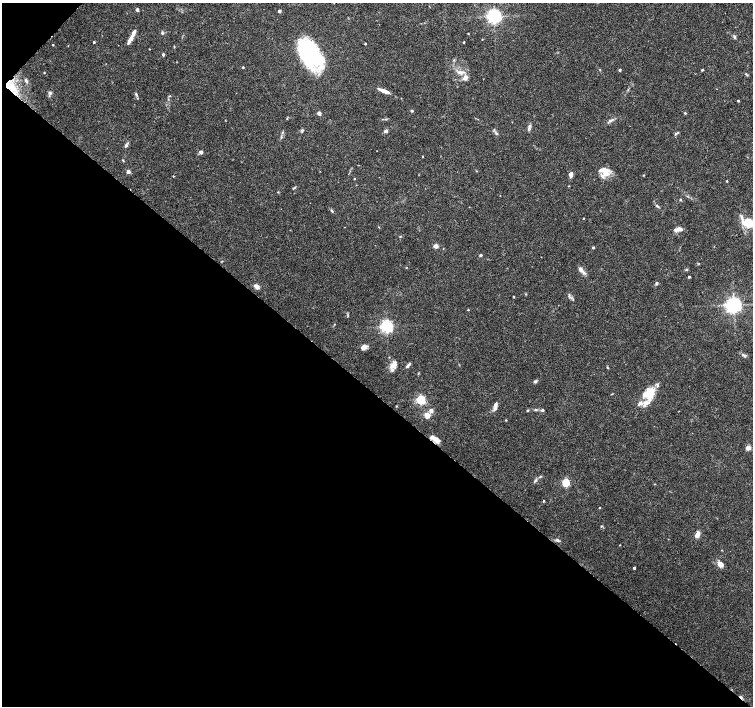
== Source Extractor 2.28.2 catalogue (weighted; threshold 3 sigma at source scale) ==
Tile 9 of 4 x 4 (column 1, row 3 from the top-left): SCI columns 1-1502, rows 1577-2983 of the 6018 x 6031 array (HDU 1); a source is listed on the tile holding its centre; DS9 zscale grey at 2 x 2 block average (1 PNG px = mean of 2 x 2 image px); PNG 755 x 708 px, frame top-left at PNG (2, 3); no overlay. Shown black and unused: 45% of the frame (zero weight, under 3 of 6 exposures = <1% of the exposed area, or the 3 px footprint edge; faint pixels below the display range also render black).
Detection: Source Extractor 2.28.2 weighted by HDU 2 'WHT'; one run over the whole footprint, this tile lists its part. Background 0.0352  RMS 0.0021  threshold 0.00877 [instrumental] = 3 sigma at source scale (4.09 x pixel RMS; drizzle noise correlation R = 1.36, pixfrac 0.8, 0.0396/0.0396 arcsec/px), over >= 5 px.
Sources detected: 115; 1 inside a brighter object's white glare — not listed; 11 inside a brighter listed object's ellipse — not listed separately; the other 103 listed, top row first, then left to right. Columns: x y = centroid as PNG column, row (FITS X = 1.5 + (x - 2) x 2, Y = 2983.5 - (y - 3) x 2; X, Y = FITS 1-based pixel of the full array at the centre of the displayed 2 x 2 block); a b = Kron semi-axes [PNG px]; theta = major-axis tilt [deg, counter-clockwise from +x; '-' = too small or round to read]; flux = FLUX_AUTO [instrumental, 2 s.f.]
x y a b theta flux
137 9 2 2 - 1.7
279 11 2 2 - 1.9
494 16 4 4 - 170
162 33 4 3 - 0.65
468 33 2 2 - 0.32
734 37 5 4 - 0.78
130 39 11 5 55 2.7
482 39 2 2 - 0.22
94 42 2 2 - 0.69
464 42 3 2 - 0.31
365 44 2 2 - 0.52
53 45 2 2 - 0.46
174 46 4 2 - 0.25
149 49 2 2 - 0.2
163 54 4 3 - 0.6
309 54 28 17 -49 56
243 67 2 2 - 0.45
620 70 2 2 - 0.87
702 70 2 2 - 0.54
460 72 10 4 -5 2.1
44 73 2 2 - 0.36
746 74 3 2 - 0.37
465 78 9 6 47 2.1
26 81 7 3 -54 0.86
12 87 17 7 -35 7.2
384 91 14 4 -21 3.2
50 93 5 4 - 0.95
136 95 5 3 - 0.63
738 101 2 2 - 0.53
412 111 3 2 - 0.9
319 113 3 2 - 3.5
685 113 3 3 - 0.42
287 118 3 2 - 0.39
611 120 9 3 26 1.1
529 129 7 4 77 1.1
302 131 5 3 - 0.63
386 131 4 3 - 1.3
496 133 4 3 - 0.67
676 133 7 2 38 0.59
126 145 5 4 - 0.8
201 152 2 2 - 3.4
422 156 3 2 - 0.25
123 160 3 3 - 0.32
128 172 2 2 - 3.1
606 173 11 9 47 4.8
571 175 6 4 85 1.9
643 175 3 2 - 0.24
173 176 2 2 - 0.41
354 179 2 2 - 0.25
727 181 2 2 - 0.39
294 188 6 2 32 0.49
278 192 3 2 - 0.28
680 200 3 3 - 0.38
657 206 6 3 -41 0.82
332 211 4 3 - 0.52
583 218 2 2 - 0.28
748 223 12 10 -12 11
679 229 6 4 3 2.8
400 236 3 2 - 0.33
436 246 3 3 - 2.9
593 247 3 2 - 0.76
480 255 3 3 - 0.64
687 269 4 2 - 0.39
582 270 13 4 -48 2.1
689 277 2 2 - 0.82
656 283 5 3 - 0.72
257 286 6 4 -41 2.2
569 295 6 2 82 0.56
513 297 2 2 - 0.4
733 305 4 4 - 220
468 310 3 2 - 0.32
334 324 3 2 - 0.22
387 326 4 4 - 110
364 347 8 5 33 2.3
743 355 7 2 -35 0.84
392 365 11 5 68 2.7
408 365 8 3 46 1
607 368 4 2 - 0.38
535 381 5 3 - 0.74
649 393 18 14 37 10
612 394 3 2 - 0.22
420 400 3 3 - 49
496 405 10 5 74 1.9
396 406 3 2 - 0.31
536 410 4 3 - 0.6
542 410 4 3 - 0.8
431 411 3 3 - 3.8
527 411 4 2 - 0.38
679 411 2 2 - 0.16
427 415 6 5 - 3.2
506 420 3 2 - 0.34
433 437 7 5 -16 1.9
748 448 3 3 - 7
535 480 8 2 45 0.89
566 483 3 3 - 27
655 484 3 2 - 0.21
544 501 3 2 - 0.4
599 507 2 2 - 0.26
697 535 6 4 65 3.1
557 540 6 3 -25 0.97
720 564 8 6 -27 2.5
634 568 2 2 - 0.76
741 697 5 2 - 0.94
Overlapping masked pixels (flux is a lower limit): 2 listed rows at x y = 12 87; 741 697
Isophote crosses this tile's border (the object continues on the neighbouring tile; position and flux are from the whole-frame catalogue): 1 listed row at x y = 748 223
Diffuse or blended objects may show on this block-average render without a row.